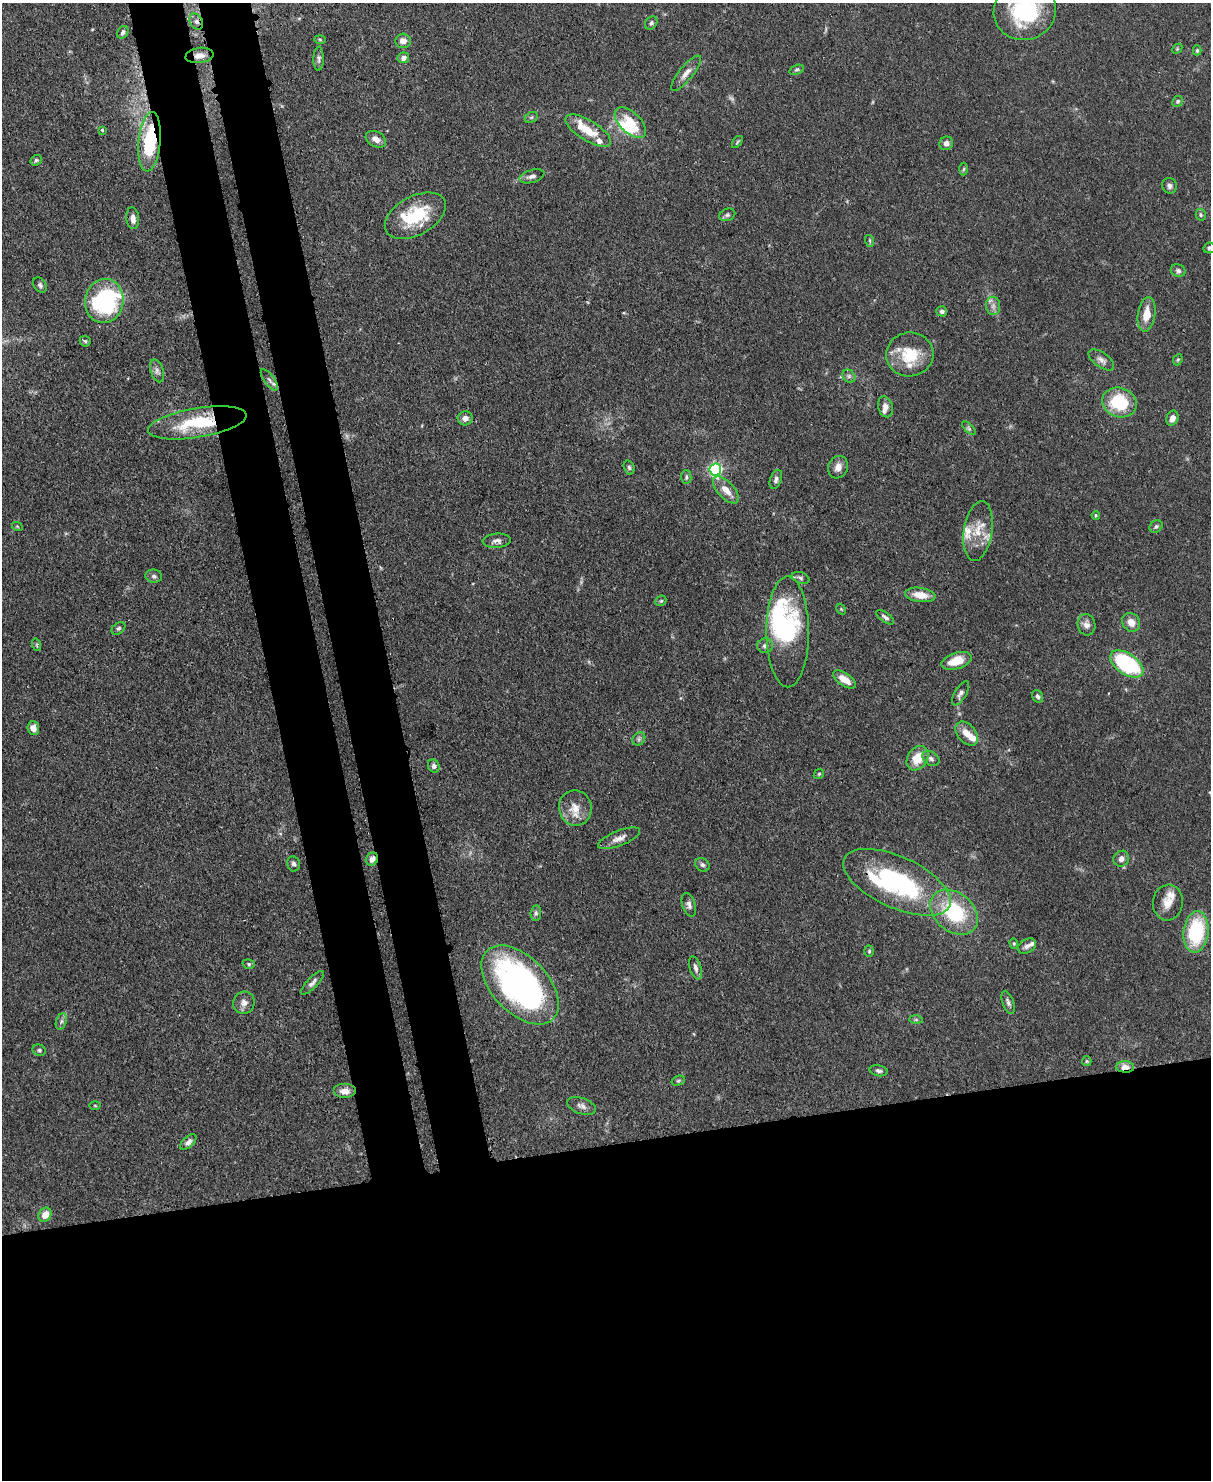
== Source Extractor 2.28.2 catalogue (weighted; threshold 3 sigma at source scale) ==
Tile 11 of 4 x 3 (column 3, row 3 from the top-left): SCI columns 2494-3702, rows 212-1689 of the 4988 x 4969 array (HDU 1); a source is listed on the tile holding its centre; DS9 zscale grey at full resolution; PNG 1213 x 1482 px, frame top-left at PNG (2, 3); each listed source drawn as its Kron ellipse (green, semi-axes under 4 px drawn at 4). Shown black and unused: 30% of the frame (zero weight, under 3 of 4 exposures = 9% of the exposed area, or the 3 px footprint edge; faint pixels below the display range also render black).
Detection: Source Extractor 2.28.2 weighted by HDU 2 'WHT'; one run over the whole footprint, this tile lists its part. Background 0.0719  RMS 0.004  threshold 0.0181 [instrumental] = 3 sigma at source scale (4.5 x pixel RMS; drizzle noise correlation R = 1.50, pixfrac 1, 0.05/0.05 arcsec/px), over >= 5 px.
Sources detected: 138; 2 too faint to see at this stretch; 3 inside a brighter object's white glare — neither listed nor drawn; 14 inside a brighter listed object's ellipse — not listed separately; the other 119 listed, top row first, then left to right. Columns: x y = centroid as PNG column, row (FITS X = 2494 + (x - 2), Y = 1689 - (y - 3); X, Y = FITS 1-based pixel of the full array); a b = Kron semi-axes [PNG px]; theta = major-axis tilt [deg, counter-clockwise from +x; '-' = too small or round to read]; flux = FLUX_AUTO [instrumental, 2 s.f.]
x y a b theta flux
1025 11 31 29 18 41
196 21 9 6 -61 1.8
651 23 7 5 53 0.95
123 32 6 5 - 1.2
320 40 6 4 -2 0.45
403 41 8 7 - 2.8
1177 49 6 4 46 0.51
1197 50 5 4 - 0.71
199 55 14 7 7 3.2
403 58 6 5 - 2.1
319 59 12 5 89 1.2
797 70 8 4 18 0.77
686 73 22 7 51 3.1
1178 101 6 5 - 0.71
531 117 7 5 29 0.72
630 123 19 10 -44 11
102 130 3 3 - 0.73
588 131 26 10 -31 9.5
376 139 11 7 -29 2.8
149 142 30 11 84 28
737 142 7 3 54 0.57
946 143 7 6 - 2
36 160 6 5 - 0.77
964 169 6 4 87 0.56
532 176 13 6 17 1.9
1169 186 8 7 - 1.5
727 215 8 6 19 0.97
1201 215 6 5 - 0.62
415 216 33 19 28 21
133 218 11 6 -84 2.6
870 241 6 4 -72 0.51
1209 248 6 5 - 0.81
1178 271 7 6 - 1.1
40 285 8 6 -52 1.1
104 301 22 19 79 53
993 306 9 7 89 1.9
942 311 5 5 - 1.2
1146 314 17 8 80 6
85 341 5 5 - 0.66
910 354 24 22 7 15
1101 360 15 7 -36 2.1
1178 360 6 4 68 0.57
157 371 12 6 -72 1.5
849 376 7 6 - 1
269 380 12 5 -53 1.6
1119 402 17 14 -21 21
885 407 10 7 -73 2.1
465 418 7 7 - 2.2
1172 418 8 5 68 2.7
197 423 50 14 9 25
969 428 8 3 -45 0.74
629 467 7 5 -73 0.82
838 467 11 9 65 2.8
715 469 6 6 - 84
686 477 7 5 89 0.79
776 479 10 5 70 1.3
726 490 17 8 -47 4.8
1096 515 4 4 - 0.45
17 526 5 3 - 0.38
1156 526 7 5 39 0.87
978 531 30 14 81 8.7
497 541 14 7 4 1.9
154 576 8 6 -8 1.1
800 578 9 5 -18 1.1
920 595 15 7 -7 6.3
661 601 6 5 - 0.61
841 609 6 4 -58 0.39
885 617 10 4 -37 1.2
1131 622 10 8 -48 3.4
1086 625 11 9 -80 2.3
118 628 8 5 38 0.94
788 632 55 21 -90 48
37 645 6 4 -73 0.54
765 646 8 7 - 1.4
957 661 15 8 17 8.3
1127 664 19 10 -34 38
845 679 13 6 -34 4.8
961 693 13 6 59 1.6
1038 696 6 5 - 1
33 728 7 6 - 2.8
967 733 14 9 -50 4.7
639 739 7 5 47 1
917 758 13 10 56 8.1
931 759 9 6 -33 1.4
434 766 7 5 -63 1.2
819 774 6 4 44 0.54
575 808 17 16 - 6.2
619 838 22 7 22 3.1
372 859 7 6 - 2.2
1121 859 8 7 - 2.1
293 864 7 6 - 1.2
702 865 8 6 -36 1
897 882 58 25 -24 63
1168 903 18 15 83 5.2
689 905 12 6 -73 1.7
954 912 26 19 -39 29
536 913 8 5 82 0.94
1196 932 21 12 84 30
1014 943 5 4 - 0.57
1027 946 10 7 29 1.7
869 951 6 4 87 0.62
249 964 6 4 -17 0.67
695 968 12 5 -74 1.5
312 983 15 5 46 1.7
520 985 48 28 -46 140
1008 1002 12 5 -71 1.4
244 1003 11 10 - 2.5
916 1020 7 4 0 0.67
61 1021 8 5 71 1.2
39 1050 7 5 -24 0.82
1087 1061 5 4 - 0.53
1125 1067 9 6 -4 3.6
879 1071 9 5 -12 1.1
678 1081 7 4 18 0.66
345 1091 11 7 0 3.4
95 1106 5 3 - 0.45
582 1106 15 8 -20 2.2
188 1142 10 5 43 1.8
45 1215 7 6 - 4.8
Overlapping masked pixels (flux is a lower limit): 8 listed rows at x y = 196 21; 199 55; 149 142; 197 423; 1127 664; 372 859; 897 882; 1125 1067
Isophote crosses this tile's border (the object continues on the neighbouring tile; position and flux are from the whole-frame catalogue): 2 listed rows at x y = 1025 11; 1209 248